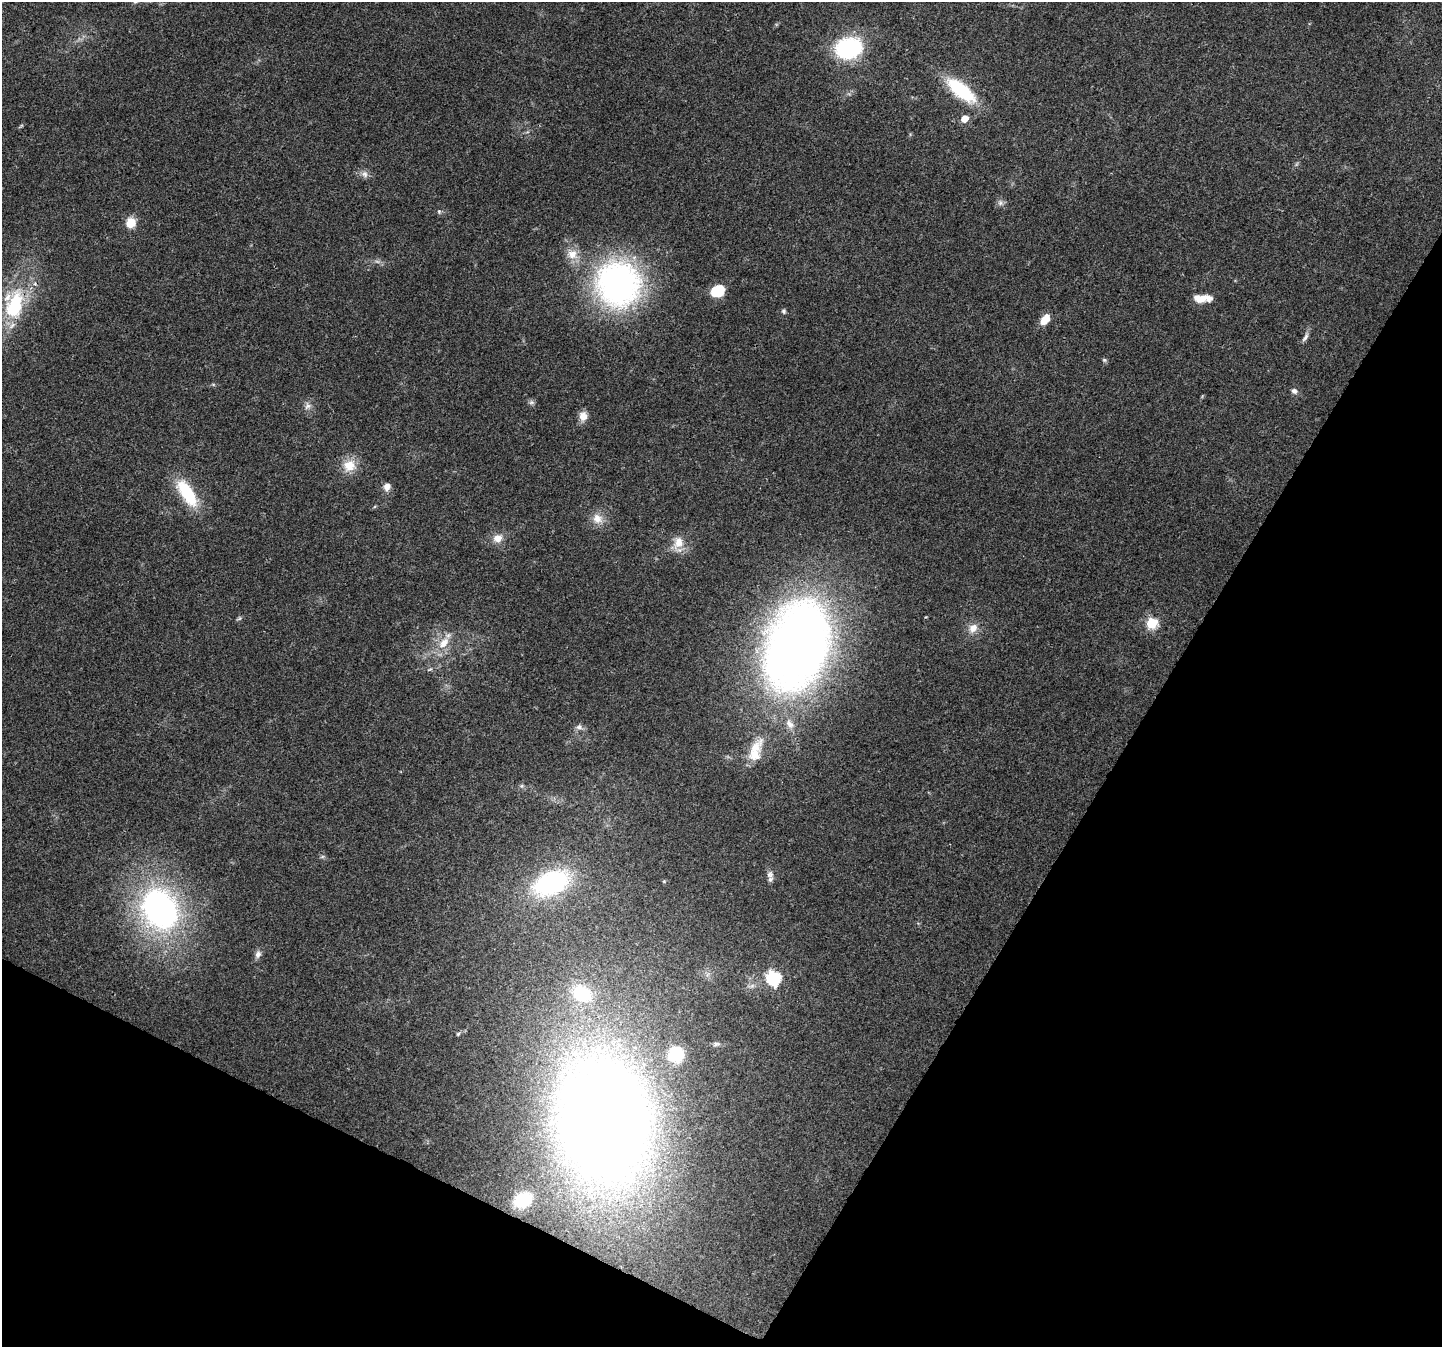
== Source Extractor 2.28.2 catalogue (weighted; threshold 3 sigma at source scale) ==
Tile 15 of 4 x 4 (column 3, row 4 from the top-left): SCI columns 2921-4360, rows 314-1658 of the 5832 x 5940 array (HDU 1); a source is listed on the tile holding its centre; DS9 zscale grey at full resolution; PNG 1444 x 1349 px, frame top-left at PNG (2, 2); no overlay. Shown black and unused: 27% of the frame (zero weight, under 3 of 4 exposures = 5% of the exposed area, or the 3 px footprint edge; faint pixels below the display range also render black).
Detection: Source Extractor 2.28.2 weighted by HDU 2 'WHT'; one run over the whole footprint, this tile lists its part. Background 0.03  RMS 0.0033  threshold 0.015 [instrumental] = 3 sigma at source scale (4.5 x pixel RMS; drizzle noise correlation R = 1.50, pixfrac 1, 0.0396/0.0396 arcsec/px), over >= 5 px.
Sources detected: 51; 1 too faint to see at this stretch — not listed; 2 inside a brighter listed object's ellipse — not listed separately; the other 48 listed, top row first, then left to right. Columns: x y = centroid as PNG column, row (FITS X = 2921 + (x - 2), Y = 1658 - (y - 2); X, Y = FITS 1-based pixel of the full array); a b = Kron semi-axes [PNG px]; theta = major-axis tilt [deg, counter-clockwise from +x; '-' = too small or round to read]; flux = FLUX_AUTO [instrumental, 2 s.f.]
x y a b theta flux
849 48 26 20 14 34
961 90 36 14 -39 23
965 119 5 5 - 5.9
364 174 10 9 - 1.6
1000 203 8 7 - 1.2
439 211 6 5 - 0.54
131 223 11 10 - 5.3
572 254 16 14 -28 4.7
618 284 35 33 -70 130
717 291 14 11 28 10
1202 298 19 7 1 5.4
15 305 44 23 74 25
784 311 7 5 -88 0.68
1045 319 14 8 49 4.1
1305 337 15 5 62 1.4
1104 360 6 5 - 0.54
1294 391 8 6 -24 1.3
531 402 8 6 2 0.83
308 406 11 9 55 1.8
583 416 11 9 88 3.1
349 465 18 16 23 6
387 487 11 9 75 2.1
187 493 33 14 -57 18
597 519 16 14 -36 4
498 538 9 8 - 3.7
678 543 22 13 88 5
239 618 7 5 59 0.59
1152 623 6 5 - 27
973 628 13 11 54 3.4
444 643 20 12 49 5.9
797 646 91 60 71 280
430 669 8 4 34 0.58
579 727 9 8 - 1.4
755 748 32 15 50 7.8
521 786 6 5 - 0.62
322 857 6 4 19 0.5
770 874 11 9 -88 1.7
664 881 5 4 - 0.34
551 883 41 24 24 47
160 909 39 31 -61 110
258 954 9 7 75 1.6
773 978 7 7 - 61
582 993 23 17 -28 17
458 1034 7 4 41 0.53
716 1044 10 5 18 0.8
676 1054 11 10 - 17
604 1120 84 61 -82 760
523 1200 17 12 25 11
Overlapping masked pixels (flux is a lower limit): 2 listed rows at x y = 15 305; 797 646